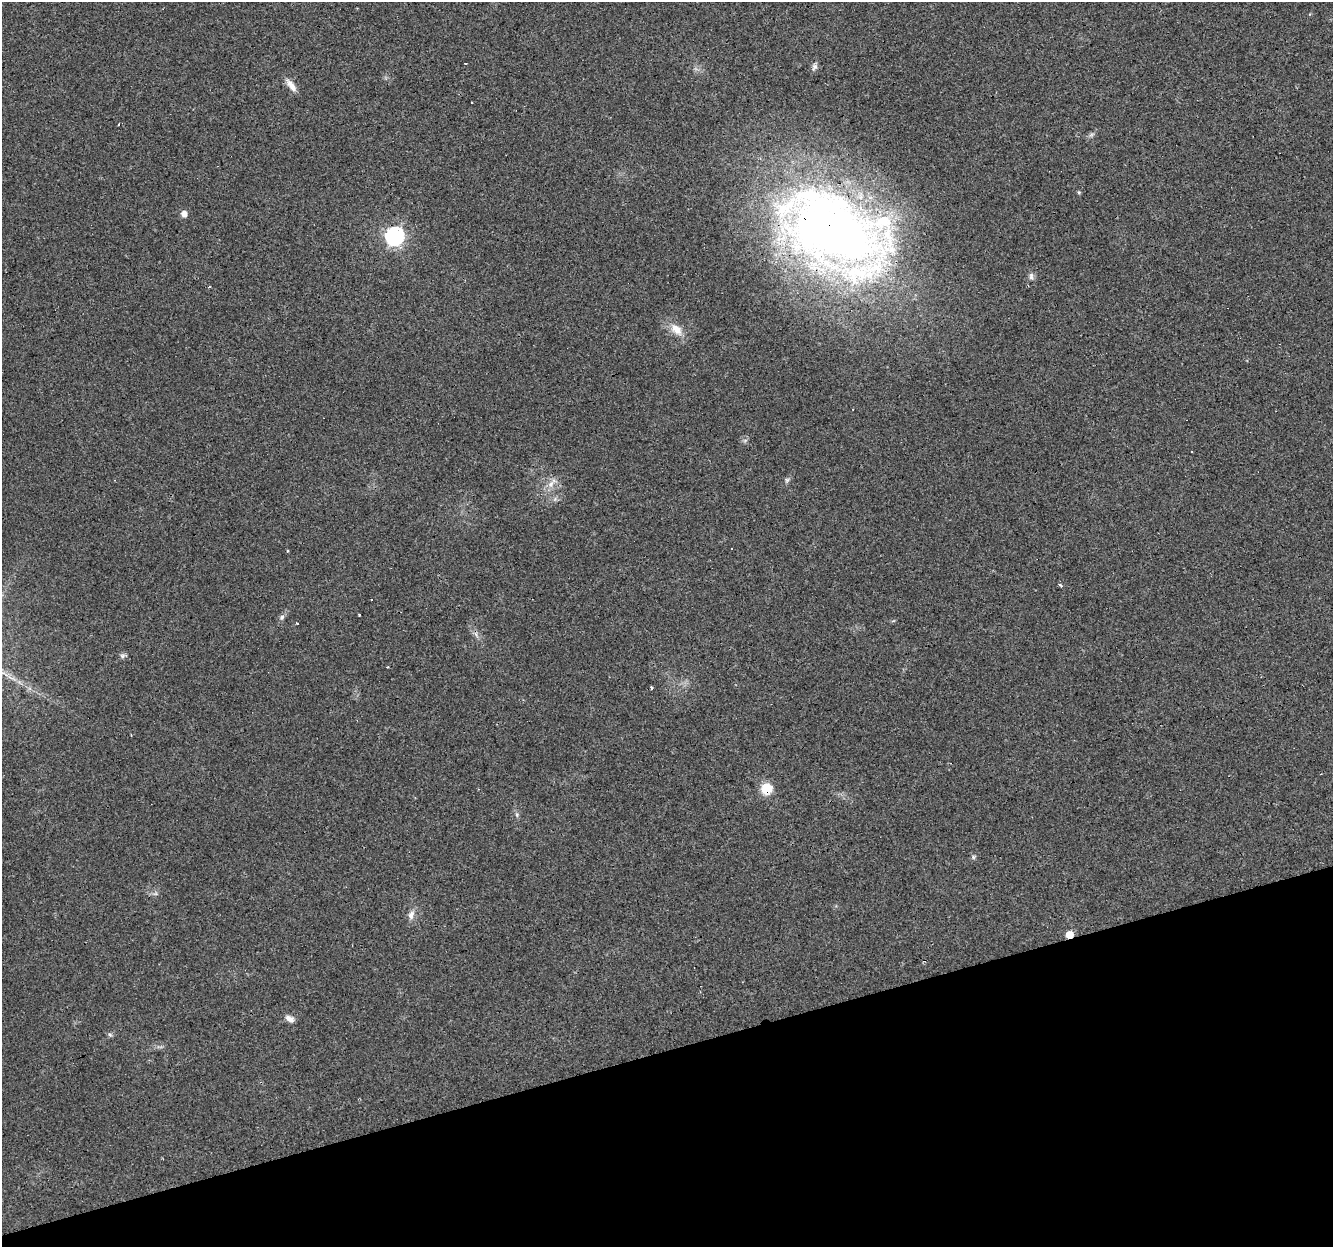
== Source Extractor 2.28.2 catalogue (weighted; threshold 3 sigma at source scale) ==
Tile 14 of 4 x 4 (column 2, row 4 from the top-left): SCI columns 1333-2663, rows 57-1301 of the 5326 x 5145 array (HDU 1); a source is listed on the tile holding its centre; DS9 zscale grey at full resolution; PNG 1335 x 1249 px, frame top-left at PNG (2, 2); no overlay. Shown black and unused: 16% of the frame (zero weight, under 3 of 4 exposures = <1% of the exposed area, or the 3 px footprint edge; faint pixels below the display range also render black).
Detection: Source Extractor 2.28.2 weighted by HDU 2 'WHT'; one run over the whole footprint, this tile lists its part. Background 0.0435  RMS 0.0038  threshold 0.0171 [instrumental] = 3 sigma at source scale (4.5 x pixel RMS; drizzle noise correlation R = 1.50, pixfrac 1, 0.0396/0.0396 arcsec/px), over >= 5 px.
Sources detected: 38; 11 cosmic-ray / hot-pixel residue — not listed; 1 inside a brighter listed object's ellipse — not listed separately; the other 26 listed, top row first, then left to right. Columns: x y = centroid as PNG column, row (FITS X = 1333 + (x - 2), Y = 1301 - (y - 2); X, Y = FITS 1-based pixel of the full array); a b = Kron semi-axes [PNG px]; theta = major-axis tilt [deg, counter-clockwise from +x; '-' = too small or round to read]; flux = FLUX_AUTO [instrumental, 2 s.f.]
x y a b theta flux
814 67 9 7 63 1.3
291 86 20 6 -53 2.8
1079 192 5 4 - 0.5
184 214 6 5 - 2.5
833 231 124 72 -31 330
394 236 8 7 - 130
1031 276 10 6 83 1.3
676 329 19 11 -47 5
745 440 7 4 19 0.64
787 480 7 5 45 0.79
552 483 18 6 57 2.8
288 550 3 2 - 0.58
1061 585 3 3 - 1.9
360 615 3 3 - 9
282 617 6 4 18 0.69
297 623 3 3 - 0.78
476 634 10 4 -57 1.2
122 656 7 6 - 0.98
651 688 3 3 - 3.3
766 789 12 11 - 7.4
517 815 6 4 -72 0.66
973 857 6 5 - 0.65
411 915 13 8 74 2.3
1069 934 7 6 - 3.6
290 1019 11 7 -33 2.1
110 1035 6 5 - 0.7
Overlapping masked pixels (flux is a lower limit): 3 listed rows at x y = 833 231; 766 789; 1069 934